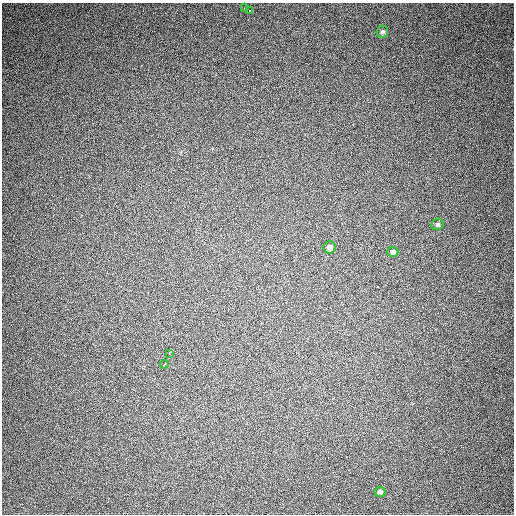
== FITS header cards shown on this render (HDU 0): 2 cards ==
NAXIS1  =                  512
NAXIS2  =                  512

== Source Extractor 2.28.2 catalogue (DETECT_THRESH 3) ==
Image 512 x 512 px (HDU 0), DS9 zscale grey, 1 PNG px = 1 image px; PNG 516 x 516 px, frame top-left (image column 1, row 512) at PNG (2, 3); each listed source drawn as its Kron ellipse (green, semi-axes under 4 px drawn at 4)
Background 391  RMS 9.6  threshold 28.8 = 3 sigma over >= 5 px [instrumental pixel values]
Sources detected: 9; all 9 listed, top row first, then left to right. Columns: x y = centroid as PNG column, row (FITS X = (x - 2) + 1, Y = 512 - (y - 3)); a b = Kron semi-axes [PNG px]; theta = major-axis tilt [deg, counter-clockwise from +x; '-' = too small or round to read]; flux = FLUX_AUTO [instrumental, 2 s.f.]
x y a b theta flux
245 7 3 2 - 4400
250 10 3 3 - 10000
382 32 6 5 - 1400
437 224 6 5 - 1400
330 247 6 6 - 3200
393 252 5 5 - 2300
169 353 3 2 - 2800
164 364 4 3 - 11000
380 492 5 5 - 1800